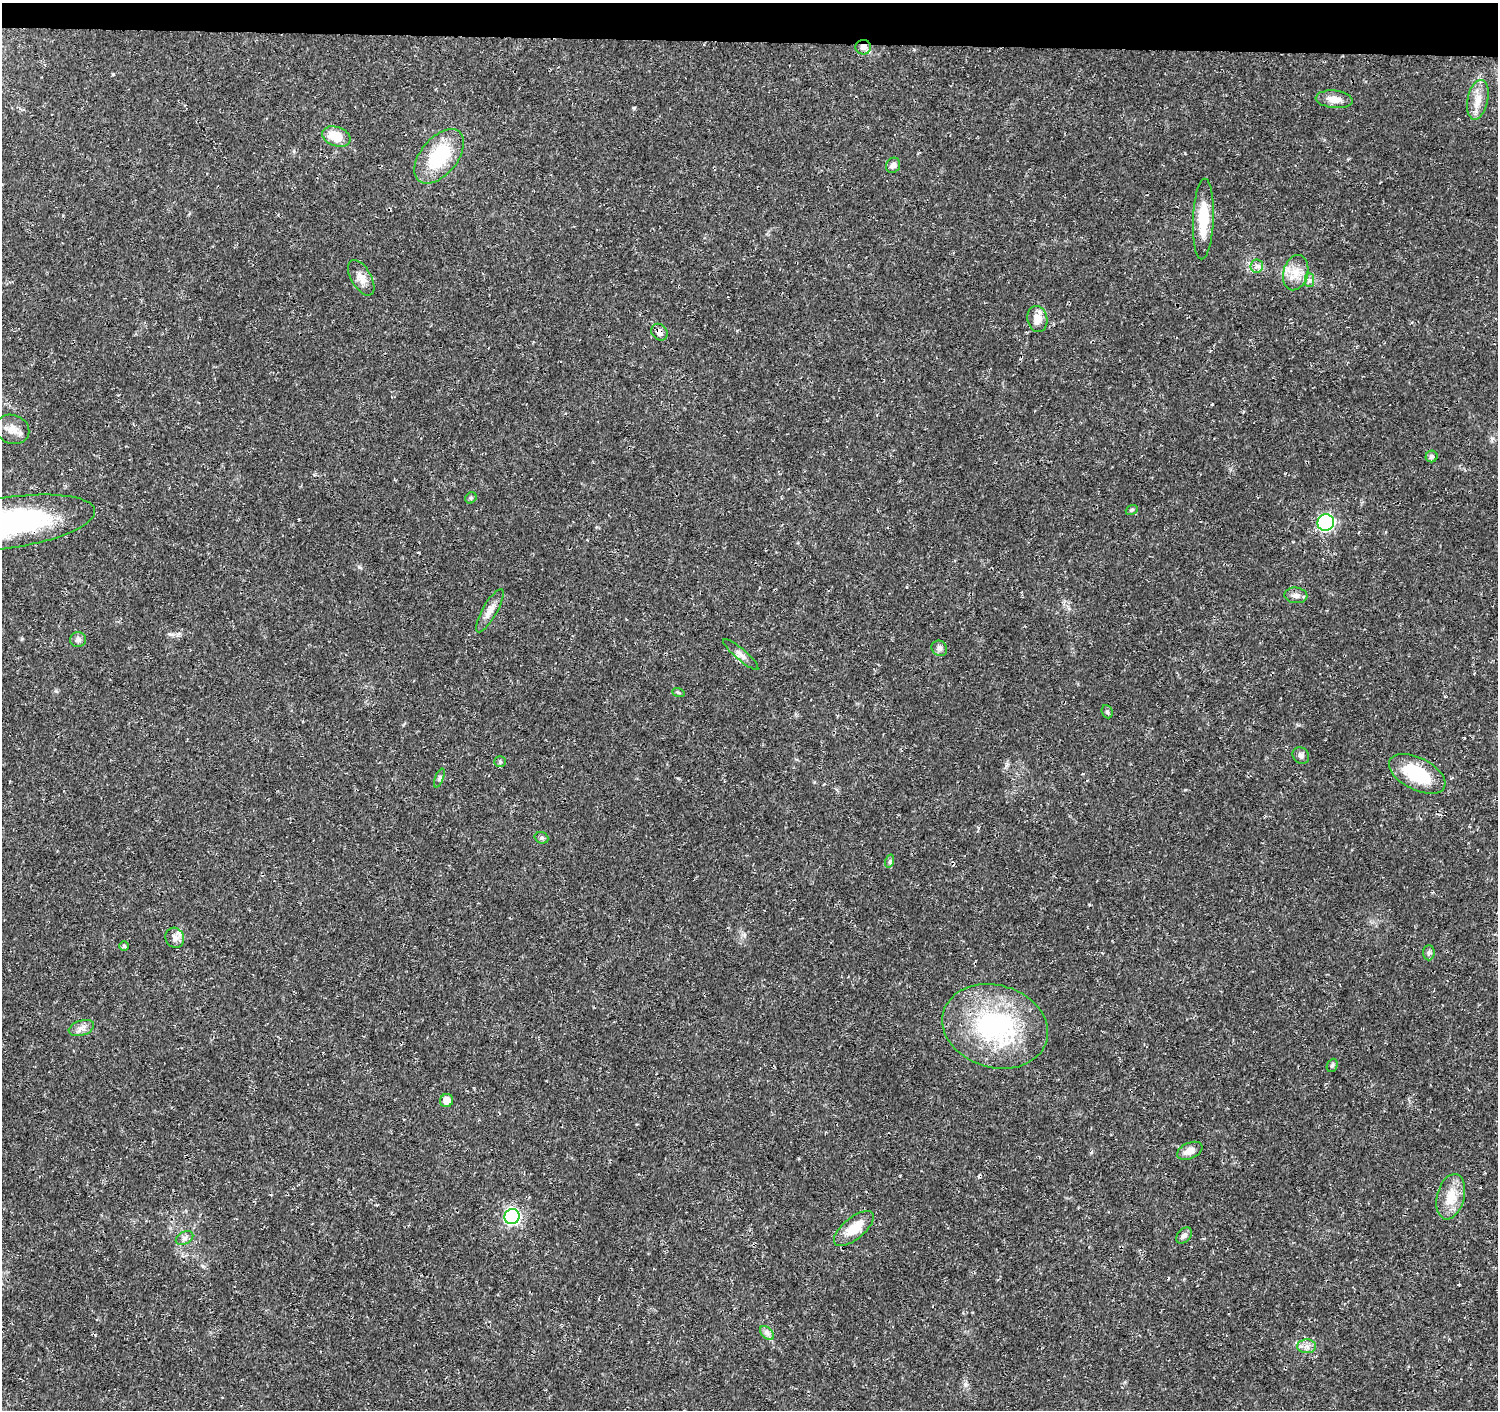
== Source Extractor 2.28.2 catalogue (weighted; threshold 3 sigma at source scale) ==
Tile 2 of 3 x 3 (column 2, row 1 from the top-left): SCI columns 1500-2995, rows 3045-4452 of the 4502 x 4733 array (HDU 1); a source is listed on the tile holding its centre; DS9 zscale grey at full resolution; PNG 1500 x 1412 px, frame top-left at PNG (2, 3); each listed source drawn as its Kron ellipse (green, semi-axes under 4 px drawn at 4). Shown black and unused: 3% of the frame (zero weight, under 3 of 4 exposures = <1% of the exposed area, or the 3 px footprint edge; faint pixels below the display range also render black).
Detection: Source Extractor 2.28.2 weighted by HDU 2 'WHT'; one run over the whole footprint, this tile lists its part. Background 0.025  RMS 0.0028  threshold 0.0125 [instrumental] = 3 sigma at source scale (4.5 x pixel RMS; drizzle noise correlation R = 1.50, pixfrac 1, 0.0396/0.0396 arcsec/px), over >= 5 px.
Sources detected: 49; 1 cosmic-ray / hot-pixel residue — neither listed nor drawn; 1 inside a brighter listed object's ellipse — not listed separately; the other 47 listed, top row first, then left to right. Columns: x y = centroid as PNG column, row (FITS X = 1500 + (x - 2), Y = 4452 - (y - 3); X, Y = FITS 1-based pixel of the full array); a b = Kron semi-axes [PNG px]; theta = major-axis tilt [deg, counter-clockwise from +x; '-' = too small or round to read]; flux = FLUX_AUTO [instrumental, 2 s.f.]
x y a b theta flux
863 47 8 7 - 1.3
1334 99 18 9 -6 2.9
1478 100 20 10 79 3.6
336 136 14 9 -19 6.3
439 156 32 18 51 17
893 165 8 7 - 1.1
1203 219 40 10 88 9.8
1257 266 7 6 - 0.91
1296 273 18 12 75 4.1
361 278 20 10 -60 2.5
1309 280 7 4 -90 0.62
1037 319 13 10 -78 3
659 332 9 7 -48 1.5
12 429 17 14 -22 3
1432 456 6 6 - 0.7
471 498 6 5 - 0.42
1132 510 6 4 21 0.39
8 523 87 25 8 68
1326 523 8 8 - 51
1296 595 11 8 -6 1.3
490 611 24 7 61 2.5
78 640 8 7 - 1
939 648 8 7 - 0.89
741 654 22 5 -41 1.4
678 692 6 4 -20 0.42
1107 712 7 5 -68 0.53
1301 755 9 7 -49 0.95
500 762 6 5 - 0.43
1417 774 30 16 -27 15
439 778 10 4 68 0.58
541 838 7 5 -19 0.59
890 861 7 4 72 0.49
175 938 10 9 - 1.6
124 946 4 4 - 0.52
1429 953 7 5 87 0.68
995 1026 54 41 -16 44
81 1028 13 7 18 1.5
1332 1065 7 5 66 0.5
447 1100 7 6 - 2.8
1190 1151 13 8 24 2.4
1451 1197 23 13 75 5.9
512 1217 8 7 - 54
854 1228 24 10 39 6.2
1184 1236 9 6 47 1.1
185 1238 9 6 27 0.95
767 1333 8 5 -45 0.93
1307 1346 9 7 2 1.4
Overlapping masked pixels (flux is a lower limit): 4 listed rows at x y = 863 47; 659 332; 8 523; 741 654
Isophote crosses this tile's border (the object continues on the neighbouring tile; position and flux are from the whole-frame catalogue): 1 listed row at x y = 8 523
Unlisted compact peaks at least as high as the median listed source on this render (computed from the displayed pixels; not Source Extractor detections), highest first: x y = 359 567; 113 74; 965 1384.